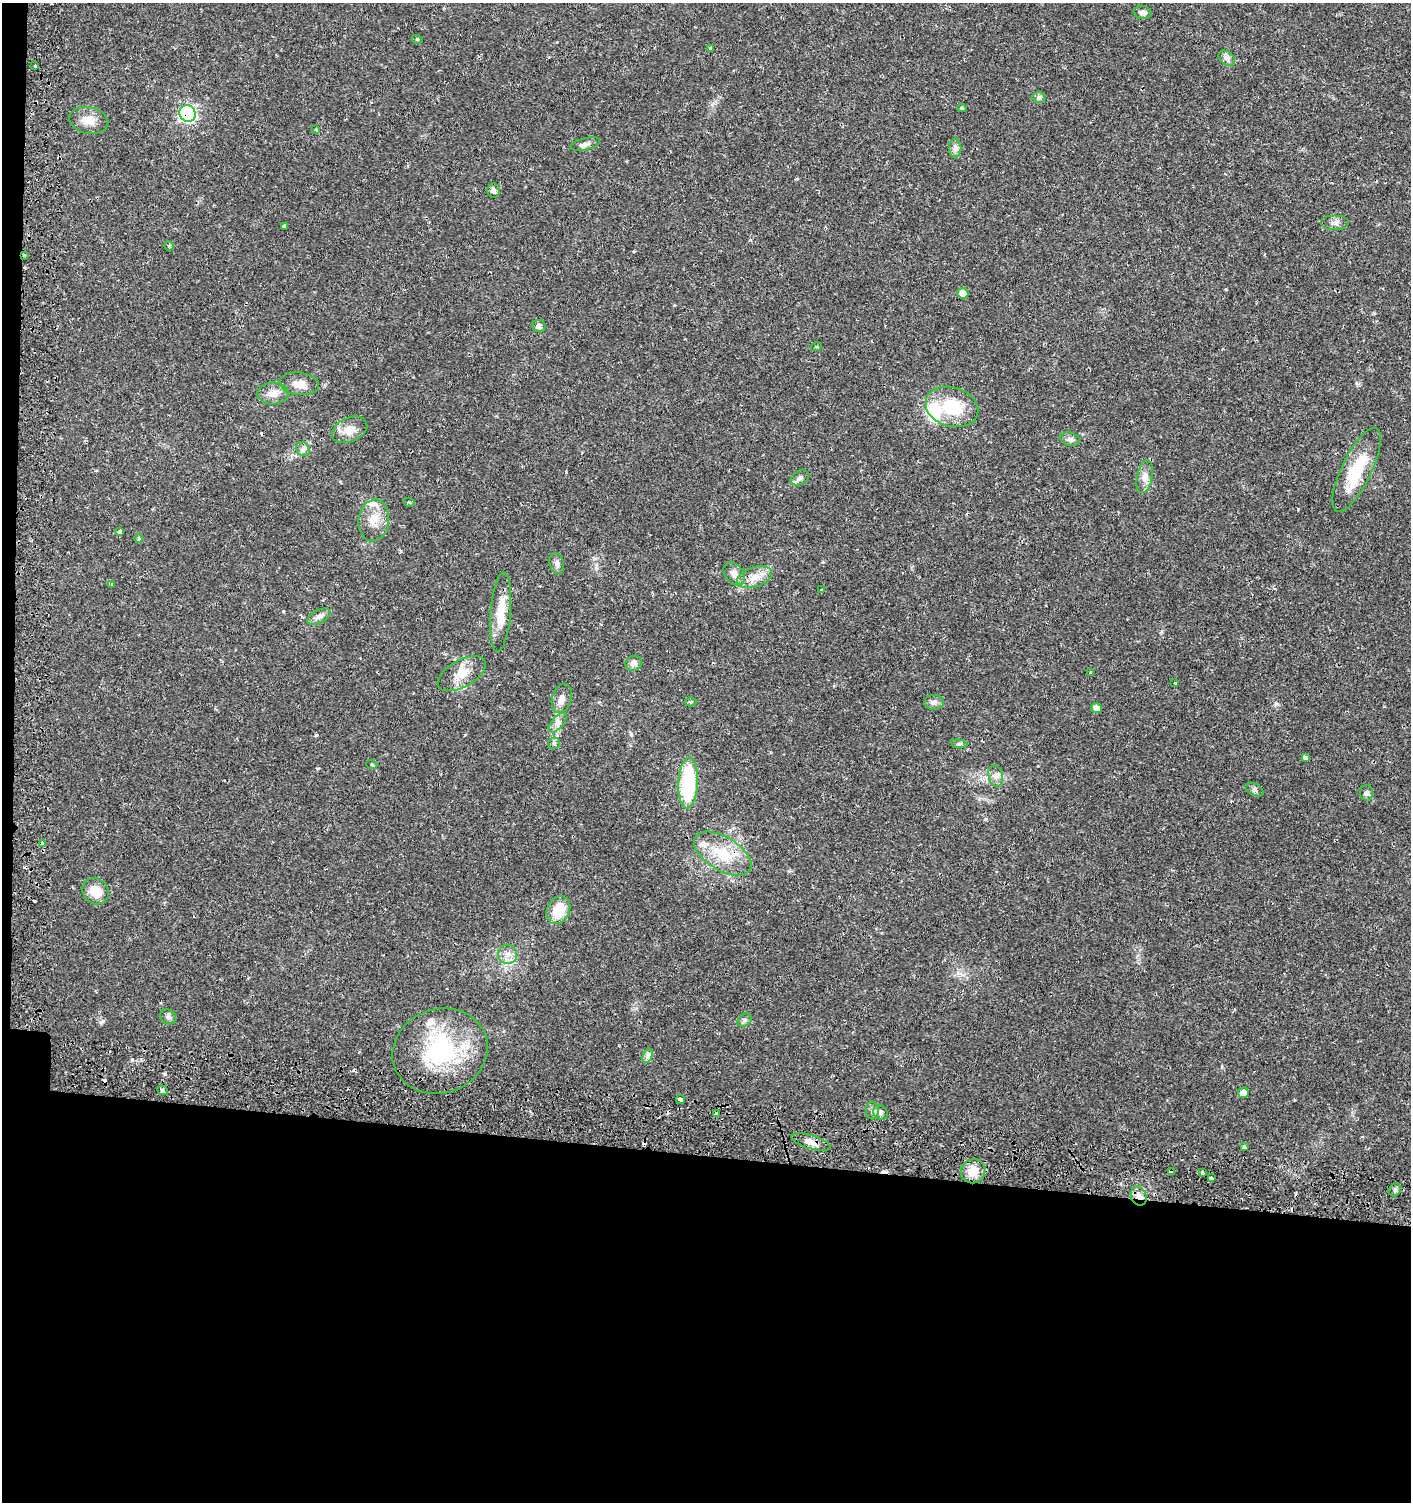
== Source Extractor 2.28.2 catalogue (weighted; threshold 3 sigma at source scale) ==
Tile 7 of 3 x 3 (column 1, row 3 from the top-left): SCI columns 337-1745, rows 59-1558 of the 4845 x 4632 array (HDU 1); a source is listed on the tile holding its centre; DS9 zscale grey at full resolution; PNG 1413 x 1504 px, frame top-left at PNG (2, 3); each listed source drawn as its Kron ellipse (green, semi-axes under 4 px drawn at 4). Shown black and unused: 24% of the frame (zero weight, under 2 of 3 exposures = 5% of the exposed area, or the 3 px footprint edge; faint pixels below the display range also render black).
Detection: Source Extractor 2.28.2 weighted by HDU 2 'WHT'; one run over the whole footprint, this tile lists its part. Background 0.0151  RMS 0.0022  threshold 0.0101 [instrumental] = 3 sigma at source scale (4.5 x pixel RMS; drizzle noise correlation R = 1.50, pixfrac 1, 0.0396/0.0396 arcsec/px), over >= 5 px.
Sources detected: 95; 1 inside a brighter object's white glare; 10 cosmic-ray / hot-pixel residue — neither listed nor drawn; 4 inside a brighter listed object's ellipse — not listed separately; the other 80 listed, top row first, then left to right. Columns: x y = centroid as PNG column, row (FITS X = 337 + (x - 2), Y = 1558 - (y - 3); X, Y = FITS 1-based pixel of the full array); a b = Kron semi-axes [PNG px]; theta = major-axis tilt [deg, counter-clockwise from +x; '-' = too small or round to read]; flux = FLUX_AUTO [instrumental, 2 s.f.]
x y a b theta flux
1142 12 9 6 -12 1
417 39 5 3 - 0.2
711 48 4 4 - 1
1227 58 9 6 -39 0.76
35 66 3 2 - 0.2
1039 97 6 6 - 0.51
962 108 5 4 - 0.29
188 113 8 8 - 37
89 120 20 13 -12 2.9
316 130 3 3 - 0.97
585 144 15 6 14 0.9
955 148 9 6 90 0.81
494 190 7 6 - 0.72
1335 223 14 7 0 1
284 226 3 3 - 0.74
169 246 5 4 - 0.31
24 255 3 3 - 0.48
963 293 6 5 - 1.7
539 326 7 6 - 0.76
816 347 5 3 - 0.24
299 384 20 11 -7 2.3
273 393 15 11 1 2.2
952 407 27 19 -17 9.5
350 430 18 12 24 2.8
1070 439 10 6 -15 0.87
303 449 8 6 -46 0.68
1357 470 46 15 64 10
1145 477 17 7 79 1.6
800 478 10 6 30 0.83
409 502 6 3 -17 0.21
374 520 21 15 84 3.7
120 532 4 4 - 0.52
139 538 4 3 - 0.43
557 563 10 7 -75 0.92
734 574 13 9 -51 1.5
754 577 18 10 19 2.7
111 585 4 3 - 0.65
821 590 3 3 - 0.36
501 612 39 10 85 5.1
319 617 12 6 27 1
633 663 8 7 - 1.2
1091 673 4 3 - 0.23
462 674 26 13 29 3.9
1175 683 4 3 - 0.17
562 698 15 9 73 1.5
691 702 6 4 0 0.32
934 702 10 7 0 0.89
1096 708 5 5 - 1.2
558 723 11 6 49 1
554 743 6 5 - 0.45
959 744 8 4 -7 0.43
1305 758 4 3 - 1.2
372 765 5 3 - 0.21
996 776 11 7 -77 1.1
688 783 25 9 87 19
1254 790 10 5 -30 0.57
1366 793 7 6 - 0.66
43 844 4 3 - 2.8
723 854 32 17 -31 8
96 891 14 12 -35 3.9
558 910 15 11 63 6.2
508 954 9 9 - 1.5
168 1017 8 7 - 0.63
745 1020 7 6 - 0.51
440 1051 48 42 19 24
647 1056 7 4 70 0.65
163 1090 5 4 - 0.4
1243 1093 5 5 - 1.8
681 1100 5 4 - 3.1
872 1111 9 6 -90 0.71
880 1112 8 7 - 0.7
716 1113 4 3 - 6
811 1142 20 6 -17 1.8
1244 1147 4 3 - 0.49
973 1171 12 12 - 3.3
1171 1171 4 4 - 1.8
1202 1173 3 3 - 0.45
1211 1178 4 3 - 2.2
1395 1190 7 5 49 0.51
1139 1196 9 7 -65 1.4
Overlapping masked pixels (flux is a lower limit): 8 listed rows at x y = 188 113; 24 255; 43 844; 723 854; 811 1142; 1171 1171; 1211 1178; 1139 1196
Unlisted compact peaks at least as high as the median listed source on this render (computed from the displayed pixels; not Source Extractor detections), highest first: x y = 316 735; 132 1060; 165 1074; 283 611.